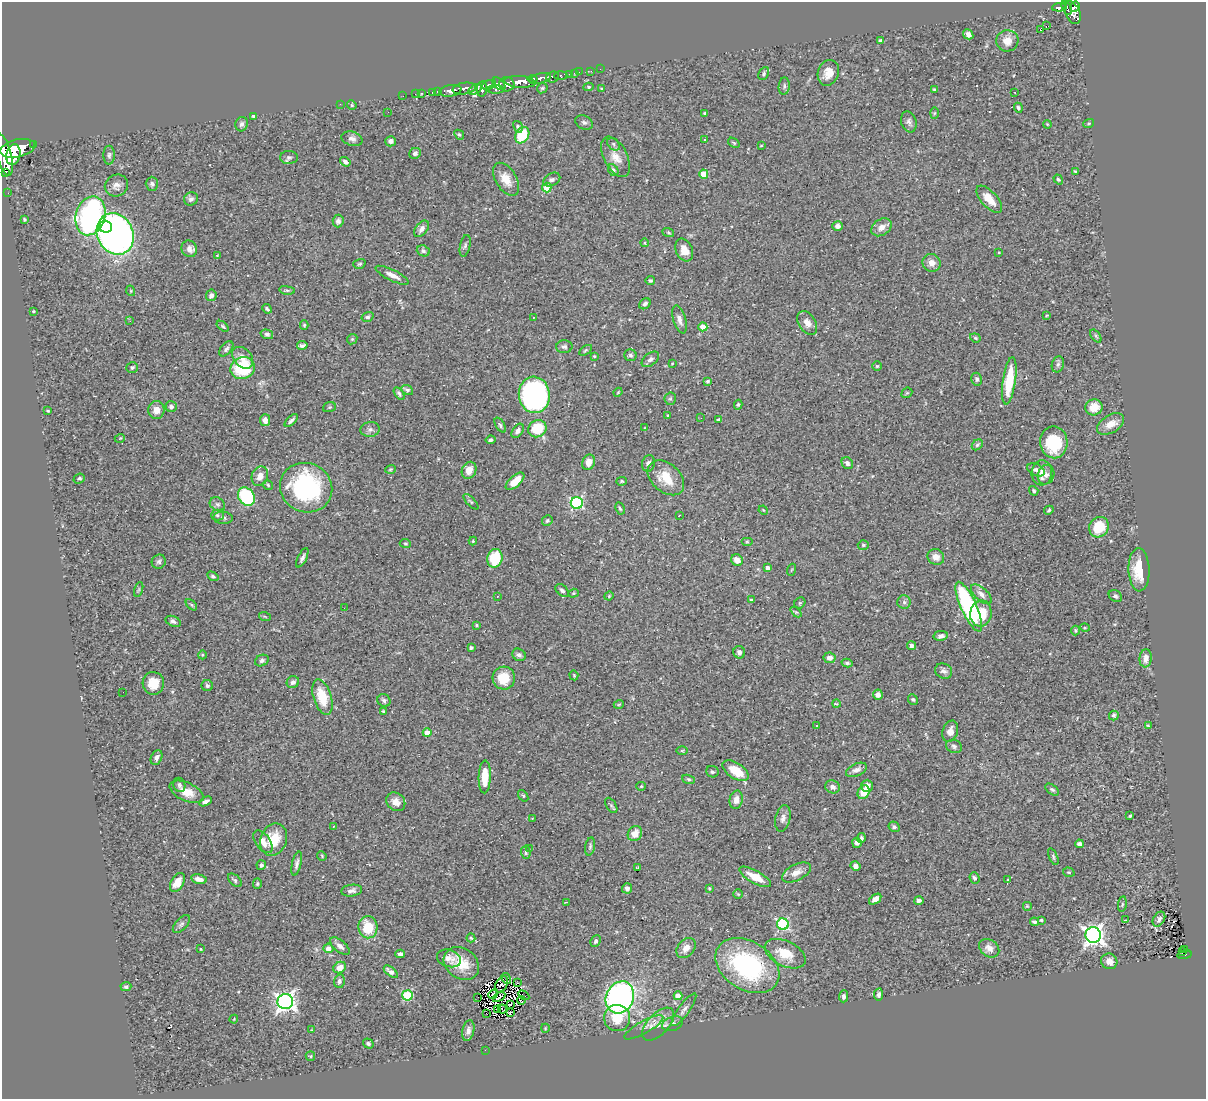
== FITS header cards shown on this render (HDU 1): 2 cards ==
NAXIS1  =                 1204
NAXIS2  =                 1097

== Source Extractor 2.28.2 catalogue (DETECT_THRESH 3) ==
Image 1204 x 1097 px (HDU 1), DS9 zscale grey, 1 PNG px = 1 image px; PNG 1208 x 1101 px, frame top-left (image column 1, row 1097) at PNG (2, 2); each listed source drawn as its Kron ellipse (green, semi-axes under 4 px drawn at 4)
Background 0.507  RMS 0.028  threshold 0.0849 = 3 sigma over >= 5 px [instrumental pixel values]
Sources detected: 375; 3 with non-positive FLUX_AUTO (blend fragments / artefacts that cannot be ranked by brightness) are neither listed nor drawn; the other 372 listed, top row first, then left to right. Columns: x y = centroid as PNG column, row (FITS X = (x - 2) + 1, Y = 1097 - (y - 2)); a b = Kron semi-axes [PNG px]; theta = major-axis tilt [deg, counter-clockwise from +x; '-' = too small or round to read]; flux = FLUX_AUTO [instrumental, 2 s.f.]
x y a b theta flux
1059 7 7 4 6 72
1075 7 5 4 - 180
1067 8 7 3 -67 83
1073 13 12 7 -65 390
1046 26 2 2 - 2300
1040 29 3 3 - 31
968 34 5 4 - 6.1
880 41 4 3 - 5.4
1007 41 11 10 - 20
600 69 2 2 - 3
591 71 2 2 - 4.1
579 72 2 2 - 4.5
574 73 3 2 - 4.5
764 73 7 4 64 3.9
828 73 13 10 70 21
570 74 3 3 - 31
561 76 6 4 4 51
552 77 6 5 - 130
540 78 11 5 13 430
532 79 5 3 - 140
520 82 15 6 -4 810
499 84 7 5 -43 150
507 84 7 7 - 350
489 85 7 4 19 170
784 86 9 5 83 4.6
588 87 5 4 - 2.4
542 88 6 4 44 2.8
464 89 12 5 9 310
475 89 7 4 33 130
482 89 8 5 82 200
496 89 8 4 -1 120
602 89 4 3 - 2.2
934 89 3 3 - 1.7
450 91 11 5 9 250
432 92 3 2 - 5
437 92 3 2 - 6.7
421 93 3 2 - 6.8
1015 93 2 2 - 1.6
415 94 3 2 - 3.4
403 96 2 2 - 1.6
340 104 2 2 - 8.9
352 105 5 4 - 2.3
1018 108 5 4 - 3.2
388 112 2 2 - 0.73
934 113 5 3 - 2
705 114 4 3 - 3.7
253 116 4 3 - 2.9
584 122 9 6 -27 5
909 122 11 7 -72 7.2
1089 123 5 3 - 1.9
242 124 7 6 - 6.9
1047 124 4 3 - 1.6
518 127 6 4 -59 3
459 135 5 4 - 2.8
522 135 9 6 59 69
352 139 11 7 -15 7.4
705 139 3 2 - 7
391 141 5 5 - 5.5
734 143 6 3 -35 2.3
33 144 3 3 - 31
614 144 7 5 -44 4.2
761 145 4 2 - 1.3
18 148 18 9 13 1600
415 153 6 5 - 6.2
4 154 22 7 -75 1500
13 155 10 7 79 860
109 155 9 5 89 4.6
289 157 9 6 0 5.1
616 157 22 11 -63 25
345 162 5 4 - 5.2
613 170 6 4 -61 4.2
1075 171 4 3 - 2.3
6 172 3 2 - 20
704 174 4 4 - 39
506 179 18 10 -59 28
1058 179 5 4 - 2.8
552 180 9 6 29 6.3
152 184 7 6 - 5.2
116 185 12 10 30 11
547 188 5 4 - 40
8 193 3 2 - 2.7
191 199 7 6 - 6
989 199 17 8 -47 25
90 216 20 14 74 460
24 219 3 3 - 2.4
338 221 6 5 - 5.6
837 226 5 5 - 7.9
105 227 6 6 - 78
881 227 11 8 33 13
421 229 9 6 53 8.2
668 232 6 4 -20 2.6
115 234 21 18 -63 1100
645 243 4 3 - 1.6
465 246 11 5 78 4.9
189 249 8 7 - 9.4
684 250 12 8 -67 20
423 251 6 5 - 4.1
999 252 3 2 - 1.6
217 255 4 3 - 1.6
932 263 9 8 - 14
359 264 6 4 17 3.1
392 275 18 5 -26 13
650 281 4 4 - 3
287 290 8 4 -8 3.1
131 291 5 3 - 1.8
211 295 6 5 - 6
645 304 6 5 - 5.7
267 309 5 3 - 3.7
33 311 3 3 - 1.5
1047 315 4 3 - 1.9
367 317 6 4 17 4
533 317 2 2 - 1.4
679 319 14 6 -73 10
130 321 2 2 - 10
807 323 13 8 -57 14
304 325 4 4 - 2.3
223 326 7 4 -38 2.9
703 327 4 4 - 28
267 334 6 4 -16 3.8
1096 336 7 4 -54 2.9
975 338 6 4 -21 2.7
352 339 6 4 44 2.5
302 345 5 3 - 4.5
564 347 8 6 2 5.4
226 349 9 5 49 5.2
586 350 7 4 32 2.7
630 355 6 6 - 4.5
594 356 4 3 - 1.8
243 358 12 8 -48 16
650 359 10 6 37 5.9
672 364 4 2 - 1.3
1058 364 8 6 73 4.5
877 366 5 5 - 2.3
132 367 6 5 - 3.4
243 368 12 11 - 120
977 379 6 5 - 5.4
708 381 4 3 - 2.6
1009 381 24 6 82 75
407 390 6 4 -22 4.2
618 392 5 3 - 1.7
907 393 6 4 42 2.6
399 394 7 4 -56 4.5
534 395 18 15 -84 500
670 399 6 5 - 3.4
738 405 5 4 - 2.9
171 407 5 5 - 5.4
329 407 6 5 - 2.8
1094 407 8 8 - 30
156 410 9 8 - 17
48 411 3 2 - 1.9
668 415 3 3 - 3.1
701 418 2 2 - 1.6
719 419 4 3 - 3.1
265 420 6 5 - 11
291 421 8 4 42 5.2
1111 424 15 9 32 20
500 425 8 4 -59 3.6
644 428 3 2 - 1.1
370 429 9 7 10 6.8
537 429 9 8 - 62
518 431 8 5 55 7.4
120 438 5 3 - 1.6
490 440 5 4 - 4.4
1054 442 16 13 -88 95
977 445 6 4 44 3.1
589 462 8 6 67 15
648 463 8 6 75 7.5
847 463 6 5 - 5.8
390 469 5 3 - 2
469 470 9 7 64 16
1036 470 9 6 -25 7.6
1042 473 12 10 85 15
1046 475 10 8 72 10
260 476 10 8 66 15
666 478 21 14 -41 47
79 479 6 4 22 3.6
515 481 11 5 42 27
622 481 5 4 - 2.6
268 485 5 5 - 3
306 488 26 24 -26 260
1034 491 5 4 - 3.4
246 497 10 7 -54 140
471 502 10 3 -46 2.9
577 503 6 6 - 250
217 504 8 6 -31 5.1
620 508 6 4 -62 2.9
763 510 5 3 - 1.6
1049 510 5 4 - 2.6
217 515 6 5 - 3.8
679 515 3 2 - 1.8
223 518 10 6 -4 4.7
547 521 6 5 - 3.3
1099 527 10 9 - 48
473 541 4 4 - 1.9
747 542 6 4 0 2
405 543 5 4 - 2.5
863 545 5 4 - 2.9
936 557 8 7 - 14
302 558 10 4 64 5.4
495 558 9 7 75 75
737 560 6 5 - 18
159 562 7 6 - 5.1
768 568 4 4 - 6.5
791 570 6 4 70 1.6
1139 570 21 10 -88 51
213 576 6 4 -31 3
139 589 8 3 71 2.6
562 590 8 5 -42 4.9
573 593 5 4 - 2.5
981 594 13 6 -42 10
497 596 3 3 - 1.5
609 596 4 4 - 2
1115 596 7 5 -38 3.9
751 600 4 2 - 2.5
904 602 6 6 - 5
800 603 6 5 - 2.8
191 605 7 4 -46 3.4
969 607 27 8 -66 290
344 608 3 2 - 1.4
796 612 6 4 -43 2.7
981 614 13 10 81 43
265 617 6 3 -21 1.9
173 621 8 5 -22 5.4
477 625 4 3 - 2.7
1085 628 5 3 - 1.9
1075 631 5 4 - 2.5
941 636 7 5 10 6.7
911 646 4 4 - 4.6
471 648 3 3 - 3.4
739 652 6 5 - 6.4
202 655 4 3 - 1.6
519 655 7 6 - 5.7
829 658 6 5 - 11
1146 658 9 6 84 14
262 661 7 5 24 5.2
847 663 6 3 -14 3.6
944 671 9 7 -24 6.3
574 675 5 3 - 1.9
504 678 11 11 - 42
293 682 6 6 - 6.9
153 683 11 10 - 32
207 686 5 5 - 4
123 692 2 2 - 1.2
878 695 5 5 - 8.1
322 697 18 9 -72 51
913 699 5 4 - 3.3
384 700 7 6 - 4.8
619 704 5 3 - 1.7
836 704 4 2 - 1.8
383 711 3 3 - 2.7
1114 715 5 5 - 3.6
817 725 3 3 - 1.9
1149 726 3 2 - 3.7
950 731 11 7 71 12
427 733 4 4 - 20
954 746 8 6 -21 4.7
682 751 5 3 - 2
157 758 8 5 64 7.7
856 770 11 6 24 9.8
736 771 14 8 -33 37
712 772 6 5 - 3.6
485 777 16 6 88 39
689 779 6 4 -19 2.7
179 785 7 6 - 4.6
641 786 5 4 - 1.9
867 786 6 6 - 10
832 787 7 6 - 8
1052 790 8 4 -36 3.5
187 792 18 9 -24 28
863 792 7 5 65 30
523 796 6 4 -52 2.8
736 800 9 6 78 12
205 801 6 3 30 6.3
396 802 10 8 -42 14
611 805 8 5 -59 3.7
1130 816 3 2 - 2.2
532 818 4 2 - 1.5
783 818 13 7 77 9.4
333 826 2 2 - 1.4
894 827 6 5 - 4
635 834 8 6 54 19
861 838 5 4 - 4
274 840 17 13 69 49
263 842 13 7 -54 15
857 843 5 5 - 7.9
1079 844 4 4 - 6.5
590 846 9 4 80 3.8
529 848 3 3 - 1.4
526 852 6 5 - 3.9
322 856 5 4 - 1.8
1053 857 9 4 -68 3.3
297 864 12 4 76 6.2
261 865 5 4 - 4.2
855 866 5 4 - 8.5
637 867 3 2 - 1.7
1069 872 6 4 -18 2.6
796 873 15 8 26 16
755 877 18 6 -29 31
974 878 6 4 -68 3.8
199 879 8 4 -11 11
235 880 8 5 -43 4.5
1008 880 4 3 - 1.9
177 882 10 6 58 20
257 883 5 4 - 2.6
627 888 5 5 - 6.1
709 888 4 3 - 2
352 891 10 6 7 7.7
738 894 5 4 - 2
875 899 7 4 36 11
919 900 5 4 - 5.8
566 902 4 2 - 1.5
1122 904 8 4 82 2.9
1027 906 5 5 - 2.2
1159 919 8 5 58 6.6
1041 920 3 3 - 2.3
1125 920 3 3 - 1.5
1034 922 4 3 - 4
181 924 11 5 46 5.5
783 924 6 5 - 240
368 927 11 9 -83 55
1093 935 8 7 - 940
471 938 4 4 - 2.3
596 941 6 5 - 5.3
340 946 12 5 -39 8.2
328 948 5 5 - 11
686 948 11 8 48 16
989 948 11 8 -36 13
201 949 3 2 - 1.6
1185 949 3 3 - 5.3
1182 952 3 2 - 13
400 954 4 4 - 5.3
785 954 22 12 -26 42
1184 955 7 3 10 42
449 958 12 8 -19 13
1109 961 8 7 - 14
461 963 19 15 -36 42
747 966 34 24 -32 270
340 967 7 5 31 16
391 972 8 4 -38 9.6
506 978 6 2 -58 6.4
339 981 7 5 77 4.8
517 983 3 2 - 2.1
502 984 9 5 57 1
126 987 5 4 - 3.7
493 994 5 2 - 1.6
879 994 6 4 80 4.8
407 995 5 5 - 120
524 995 6 2 -32 3.6
678 996 4 4 - 25
844 996 6 4 85 5.9
478 997 2 2 - 1.1
499 997 7 2 29 2.1
620 997 16 14 64 600
521 1001 4 2 - 4
285 1002 8 7 - 800
510 1004 4 2 - 2.6
498 1009 4 2 - 1.1
502 1009 5 2 - 1.2
684 1010 20 5 54 8.9
486 1013 3 2 - 3.6
510 1013 4 2 - 2.9
617 1018 13 13 - 38
234 1019 4 3 - 1.5
658 1024 20 10 46 22
673 1024 11 7 19 7.8
644 1027 22 6 29 14
545 1028 4 3 - 1.5
312 1030 3 3 - 1.4
468 1031 10 6 77 8.2
368 1043 5 4 - 4.3
485 1050 2 2 - 19
310 1056 5 5 - 2.5
At the frame edge (FLAGS 8, measured only in part): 1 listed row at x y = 4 154
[3 non-positive-flux detections neither listed nor drawn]